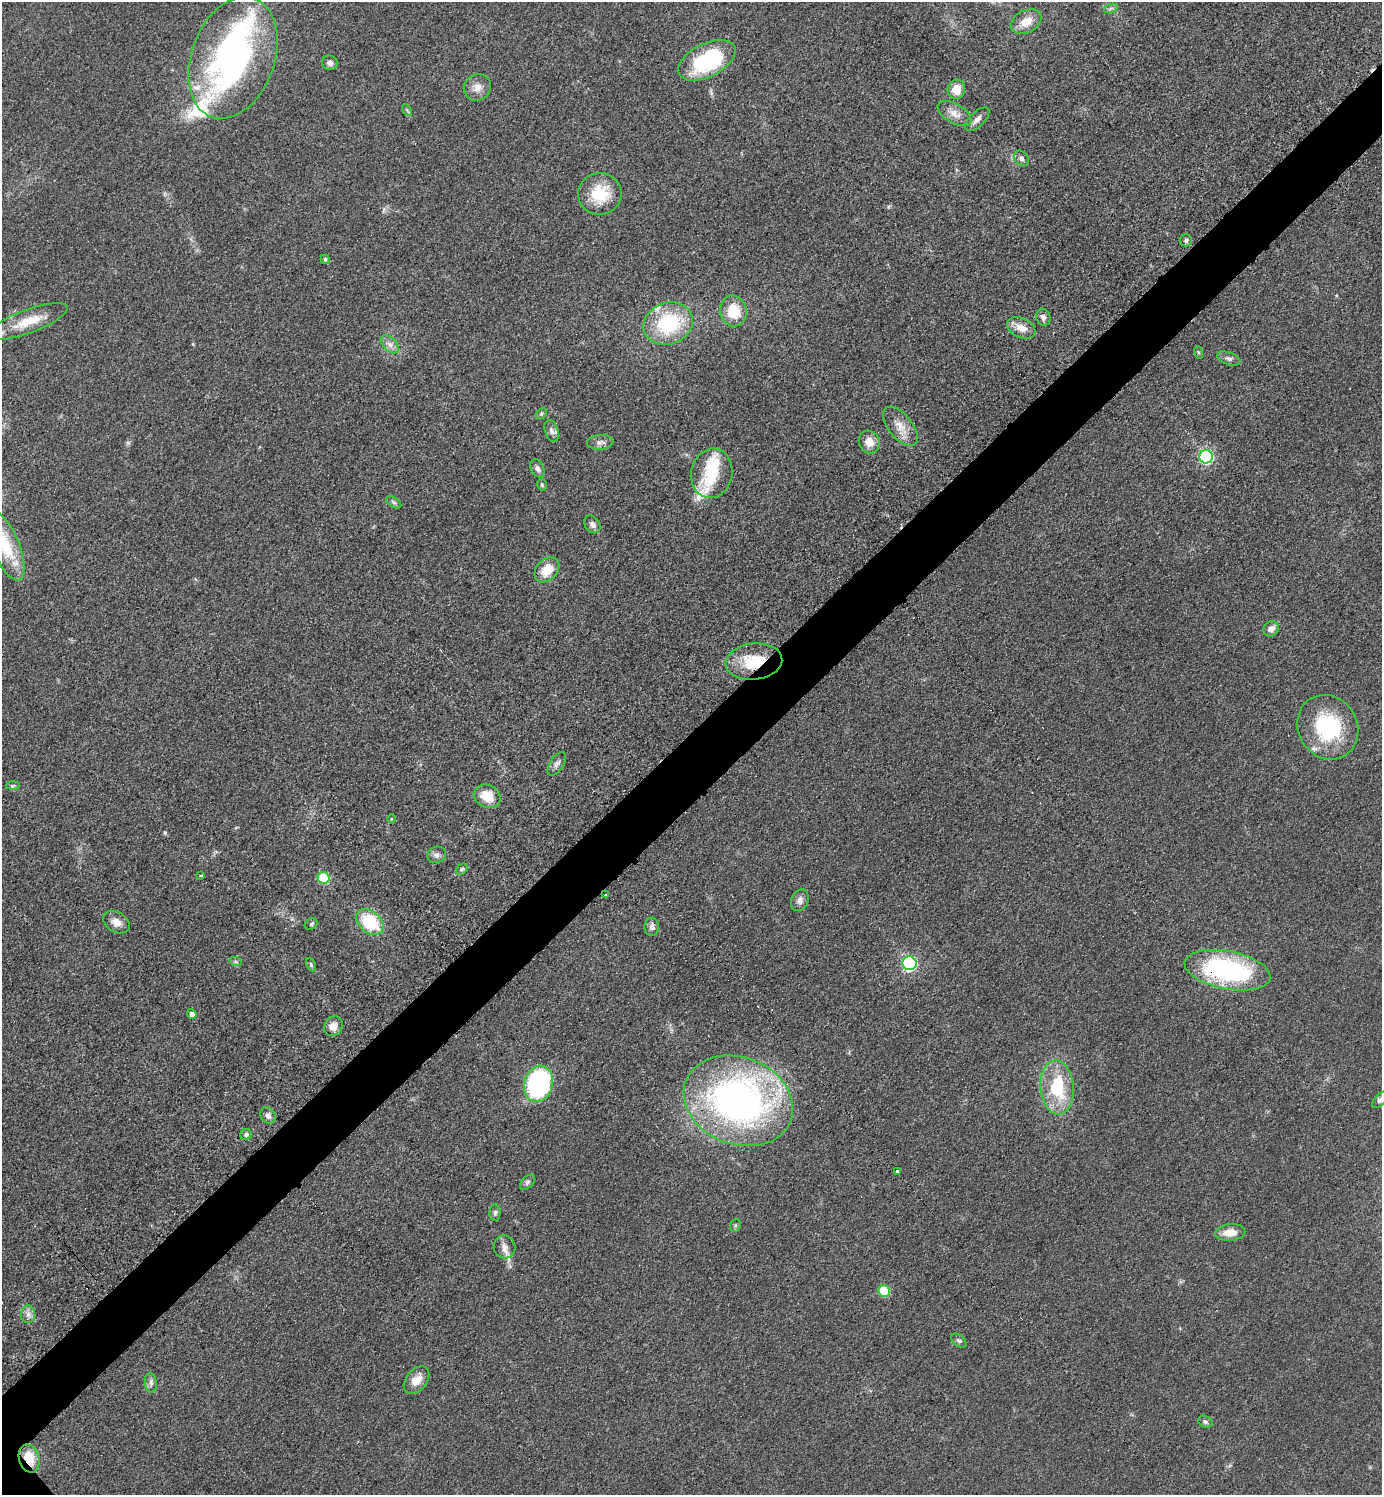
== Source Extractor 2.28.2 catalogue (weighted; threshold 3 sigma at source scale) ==
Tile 10 of 4 x 4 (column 2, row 3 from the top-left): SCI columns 1587-2966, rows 1506-2998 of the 6030 x 6036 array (HDU 1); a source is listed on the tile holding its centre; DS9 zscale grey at full resolution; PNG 1384 x 1497 px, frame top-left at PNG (2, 2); each listed source drawn as its Kron ellipse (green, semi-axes under 4 px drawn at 4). Shown black and unused: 5% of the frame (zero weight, under 3 of 5 exposures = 3% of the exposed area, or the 3 px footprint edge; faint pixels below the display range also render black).
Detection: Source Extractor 2.28.2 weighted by HDU 2 'WHT'; one run over the whole footprint, this tile lists its part. Background 0.0488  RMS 0.0059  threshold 0.0263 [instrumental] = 3 sigma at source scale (4.5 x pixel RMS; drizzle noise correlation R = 1.50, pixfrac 1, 0.05/0.05 arcsec/px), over >= 5 px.
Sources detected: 86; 1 inside a brighter object's white glare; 2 cosmic-ray / hot-pixel residue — neither listed nor drawn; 6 inside a brighter listed object's ellipse — not listed separately; the other 77 listed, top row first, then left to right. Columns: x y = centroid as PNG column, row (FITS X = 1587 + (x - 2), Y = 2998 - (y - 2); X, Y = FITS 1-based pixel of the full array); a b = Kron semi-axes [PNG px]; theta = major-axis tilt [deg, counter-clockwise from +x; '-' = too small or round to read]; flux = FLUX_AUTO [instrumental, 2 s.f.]
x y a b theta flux
1111 8 7 4 19 1.2
1026 22 16 11 29 9.4
233 58 63 41 70 170
707 60 31 16 27 56
330 63 8 7 - 2.3
477 87 14 13 - 5.4
956 89 10 8 67 8.4
407 110 6 4 -56 0.85
954 114 19 9 -31 5.7
977 119 15 7 44 3.2
1021 158 8 6 -46 1.9
600 194 22 21 - 22
1186 240 6 6 - 1.4
325 259 4 4 - 0.77
733 311 15 13 -77 16
1043 317 8 7 - 2.4
28 321 42 11 20 16
668 323 25 20 20 44
1021 328 15 10 -24 6.5
390 344 11 6 -45 3.1
1198 352 6 4 -72 0.7
1229 359 12 6 -21 2.1
541 414 6 4 43 1
900 426 23 12 -51 8.1
551 431 11 6 -72 2
600 442 13 7 4 3
869 442 12 10 -65 5.9
1206 457 7 6 - 91
537 468 9 6 -64 2.1
712 473 25 20 78 24
542 485 6 4 -74 0.96
394 502 8 4 -34 1.2
592 524 9 7 -54 2.7
5 545 38 13 -67 29
547 570 14 10 46 12
1271 629 8 7 - 3.8
754 662 28 18 7 25
1328 727 33 29 -59 49
557 764 13 6 56 2.4
13 786 6 4 3 0.99
487 796 14 11 -28 11
391 819 4 3 - 0.59
437 855 9 8 - 2.3
462 869 6 5 - 1
200 875 3 3 - 2.1
324 878 6 5 - 30
606 895 2 2 - 0.52
800 900 11 8 64 2.9
116 922 14 10 -31 4.7
370 922 15 10 -41 30
311 924 7 5 29 0.94
652 927 9 7 -89 2.5
236 962 6 4 -19 0.86
909 963 7 7 - 110
311 964 7 4 -65 1.1
1228 970 43 19 -11 98
192 1014 5 4 - 2.8
333 1026 10 9 - 5.1
538 1084 18 14 75 86
1057 1087 27 16 -85 33
1380 1100 10 5 46 1.7
738 1101 56 43 -21 250
268 1115 9 7 -54 3.1
246 1135 6 5 - 1.1
898 1172 3 3 - 3.3
527 1182 9 5 46 1.5
495 1213 8 5 88 1.4
735 1225 7 5 70 1.2
1230 1233 15 8 6 7.9
504 1247 11 10 - 4.2
884 1291 6 5 - 18
28 1314 8 7 - 2.7
959 1341 9 5 -40 1.3
416 1380 16 10 50 7.2
151 1383 10 6 -82 2.1
1205 1422 7 5 -27 1.3
29 1459 14 10 -75 14
Overlapping masked pixels (flux is a lower limit): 3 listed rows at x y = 754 662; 1228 970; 29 1459
Isophote crosses this tile's border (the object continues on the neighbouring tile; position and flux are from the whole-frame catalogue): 2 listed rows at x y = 5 545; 1380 1100